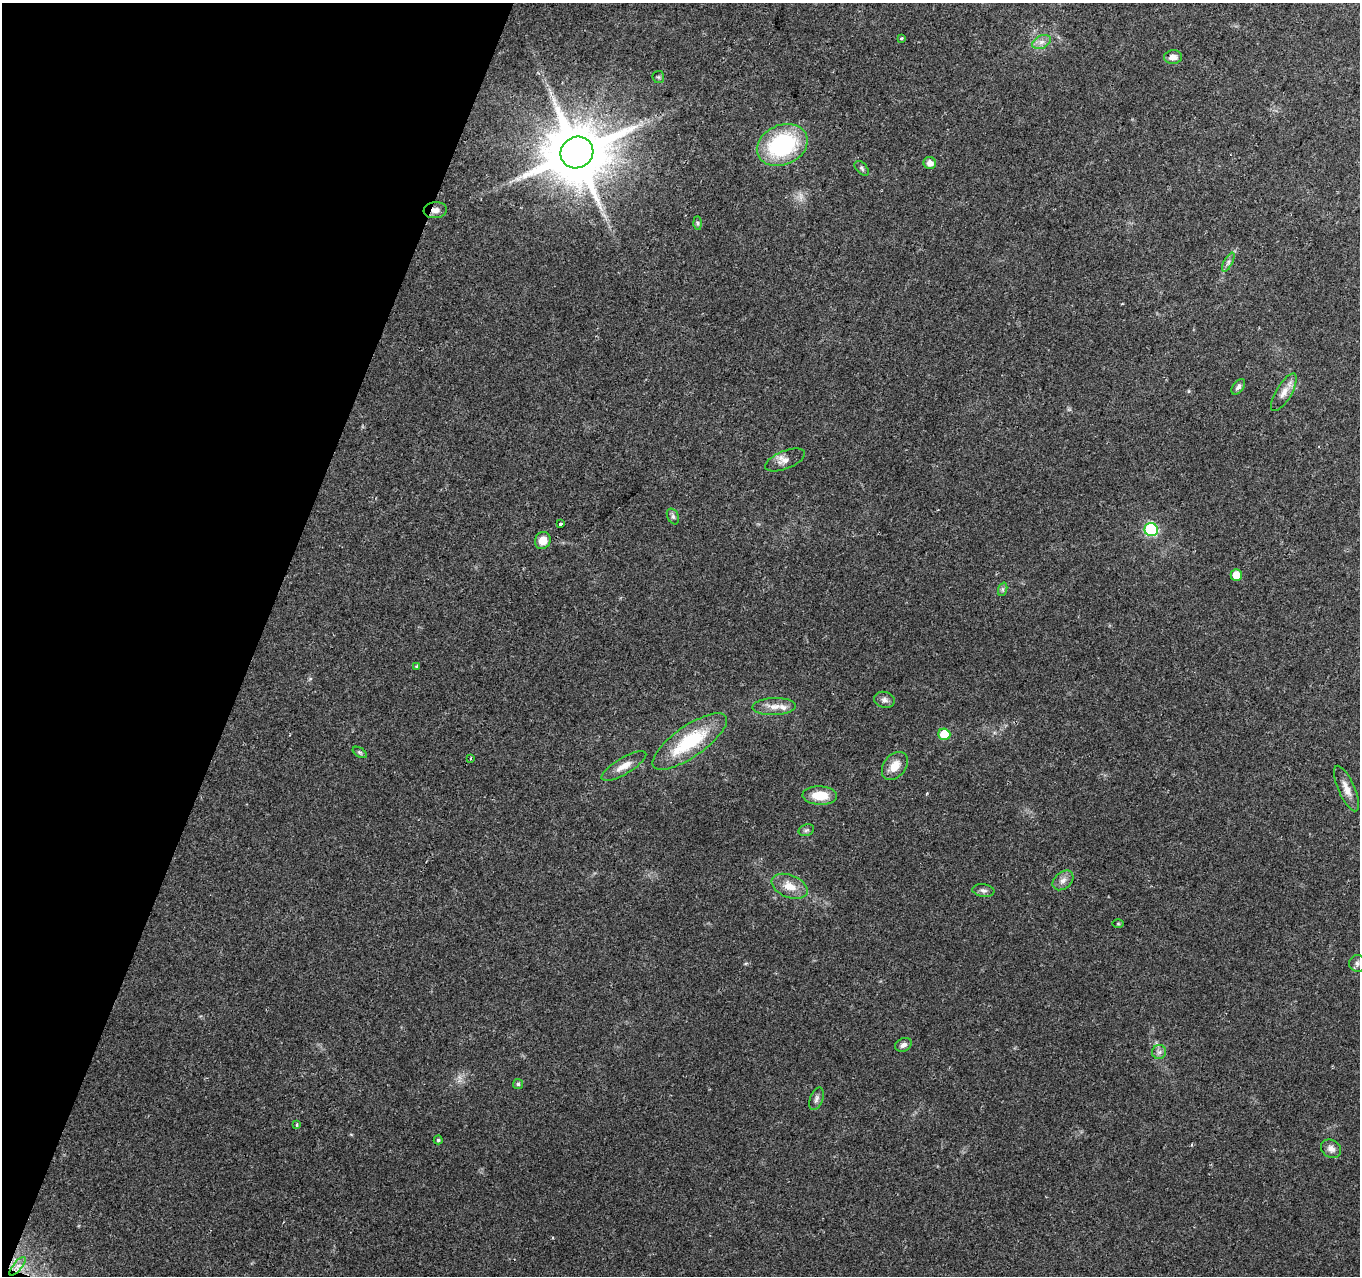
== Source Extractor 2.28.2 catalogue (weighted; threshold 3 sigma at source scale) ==
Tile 9 of 4 x 4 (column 1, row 3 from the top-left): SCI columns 1-1358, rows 1488-2761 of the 5437 x 5586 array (HDU 1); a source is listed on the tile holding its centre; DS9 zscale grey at full resolution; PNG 1362 x 1278 px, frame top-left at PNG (2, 3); each listed source drawn as its Kron ellipse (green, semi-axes under 4 px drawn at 4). Shown black and unused: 19% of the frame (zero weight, under 2 of 3 exposures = <1% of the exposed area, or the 3 px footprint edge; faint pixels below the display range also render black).
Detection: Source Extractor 2.28.2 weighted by HDU 2 'WHT'; one run over the whole footprint, this tile lists its part. Background 0.1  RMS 0.0067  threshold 0.0302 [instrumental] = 3 sigma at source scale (4.5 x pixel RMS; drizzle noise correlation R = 1.50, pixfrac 1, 0.0396/0.0396 arcsec/px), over >= 5 px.
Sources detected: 46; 1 inside a brighter listed object's ellipse — not listed separately; the other 45 listed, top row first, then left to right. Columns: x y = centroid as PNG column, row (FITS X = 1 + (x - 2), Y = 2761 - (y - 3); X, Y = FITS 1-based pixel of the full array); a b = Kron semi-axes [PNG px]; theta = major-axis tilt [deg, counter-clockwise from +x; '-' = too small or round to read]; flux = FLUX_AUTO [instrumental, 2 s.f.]
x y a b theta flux
901 38 3 3 - 1.3
1041 42 10 6 27 3.2
1173 57 9 7 5 4.1
658 77 6 6 - 1.1
782 145 26 20 24 73
577 152 17 15 29 5800
930 163 6 6 - 4.6
862 168 9 5 -46 1.4
435 210 12 8 7 3.8
698 223 6 4 -88 1.1
1228 262 10 4 61 2.1
1238 387 9 5 54 1.9
1284 392 21 8 59 6
785 460 21 9 22 5.2
673 516 8 5 -63 1.7
560 524 3 3 - 3.3
1151 530 7 6 - 87
543 540 9 7 63 8
1236 575 6 5 - 9.2
1003 589 7 4 71 1.3
417 666 3 3 - 1.1
884 700 10 8 -13 2.7
774 707 22 8 2 7.2
944 734 6 5 - 21
690 741 44 15 35 44
360 752 8 4 -32 1.2
471 758 3 2 - 0.71
624 766 25 8 30 7.1
895 766 16 11 52 9.2
1346 788 24 8 -66 6.6
820 795 17 9 -3 14
806 830 8 5 21 1.4
1063 880 12 8 41 3.8
790 886 19 11 -22 9.9
983 891 11 6 -7 2.3
1118 924 6 4 0 0.69
1357 963 8 8 - 2.9
903 1045 9 6 28 2.6
1159 1052 7 7 - 2.1
518 1084 5 5 - 1.3
817 1099 12 6 69 2.6
297 1125 4 3 - 1
438 1140 4 4 - 0.92
1331 1149 10 8 -30 4
17 1266 11 4 50 2.9
Overlapping masked pixels (flux is a lower limit): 1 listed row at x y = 435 210
Isophote crosses this tile's border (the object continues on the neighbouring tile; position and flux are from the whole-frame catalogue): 1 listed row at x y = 1357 963